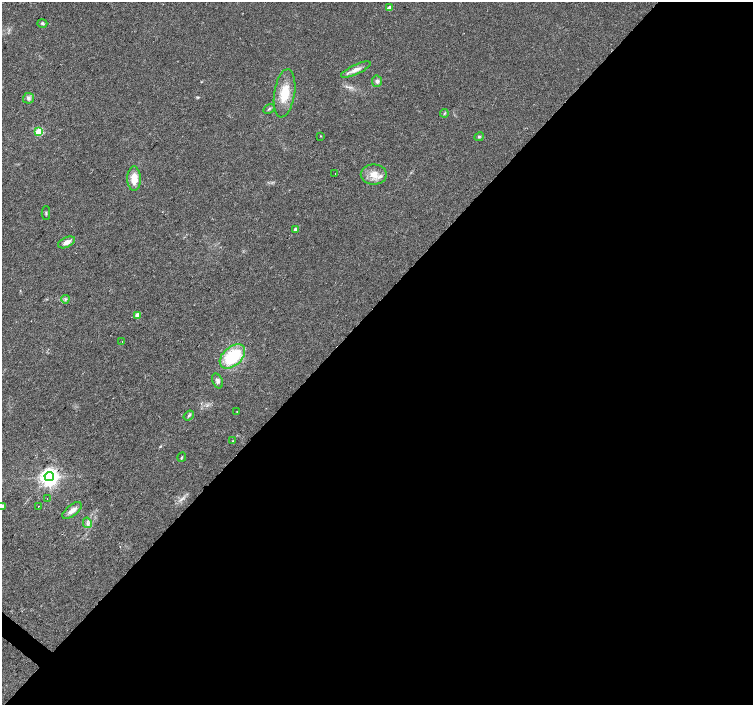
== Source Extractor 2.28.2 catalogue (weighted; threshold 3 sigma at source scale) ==
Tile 12 of 4 x 4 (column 4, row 3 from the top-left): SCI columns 4509-6009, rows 1642-3046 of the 6009 x 6026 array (HDU 1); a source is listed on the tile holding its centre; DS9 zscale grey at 2 x 2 block average (1 PNG px = mean of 2 x 2 image px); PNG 755 x 707 px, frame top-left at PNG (2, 2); each listed source drawn as its Kron ellipse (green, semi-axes under 4 px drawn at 4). Shown black and unused: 56% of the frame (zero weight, under 2 of 3 exposures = <1% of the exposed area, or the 3 px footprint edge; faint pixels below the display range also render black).
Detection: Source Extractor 2.28.2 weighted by HDU 2 'WHT'; one run over the whole footprint, this tile lists its part. Background 0.0533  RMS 0.006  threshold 0.0272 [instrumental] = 3 sigma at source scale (4.5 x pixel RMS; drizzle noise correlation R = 1.50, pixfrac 1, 0.0396/0.0396 arcsec/px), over >= 5 px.
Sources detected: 32; all 32 listed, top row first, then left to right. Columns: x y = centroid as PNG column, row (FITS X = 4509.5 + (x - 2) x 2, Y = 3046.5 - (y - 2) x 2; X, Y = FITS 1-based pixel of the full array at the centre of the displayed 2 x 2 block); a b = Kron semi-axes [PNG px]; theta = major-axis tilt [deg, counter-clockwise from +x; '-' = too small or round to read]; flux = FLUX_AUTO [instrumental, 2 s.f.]
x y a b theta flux
389 8 3 3 - 10
42 23 5 3 - 2
356 70 16 4 25 9.2
377 81 5 5 - 4.1
285 93 24 10 81 31
28 98 6 5 - 3.9
269 109 6 2 32 1.7
444 113 4 2 - 1.5
39 132 3 3 - 56
321 136 2 2 - 1
479 137 5 2 - 1.3
335 173 2 2 - 2
374 174 13 10 0 16
134 179 12 7 90 18
46 213 7 2 -90 1.5
296 229 3 2 - 5.6
66 242 9 5 25 7.7
65 299 4 4 - 2.2
138 315 3 3 - 14
122 341 2 2 - 1.8
232 356 15 9 42 74
217 381 8 5 -65 4.4
237 412 2 2 - 0.51
189 415 6 3 37 2
232 441 3 2 - 0.82
182 457 5 2 - 1.3
49 477 5 4 - 790
47 498 2 2 - 1.2
2 506 3 2 - 7.1
38 506 2 2 - 0.87
72 510 11 5 39 7.1
87 523 5 3 - 2.5
Isophote crosses this tile's border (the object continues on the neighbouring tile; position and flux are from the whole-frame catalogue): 1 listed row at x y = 2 506
Diffuse or blended objects may show on this block-average render without a row.